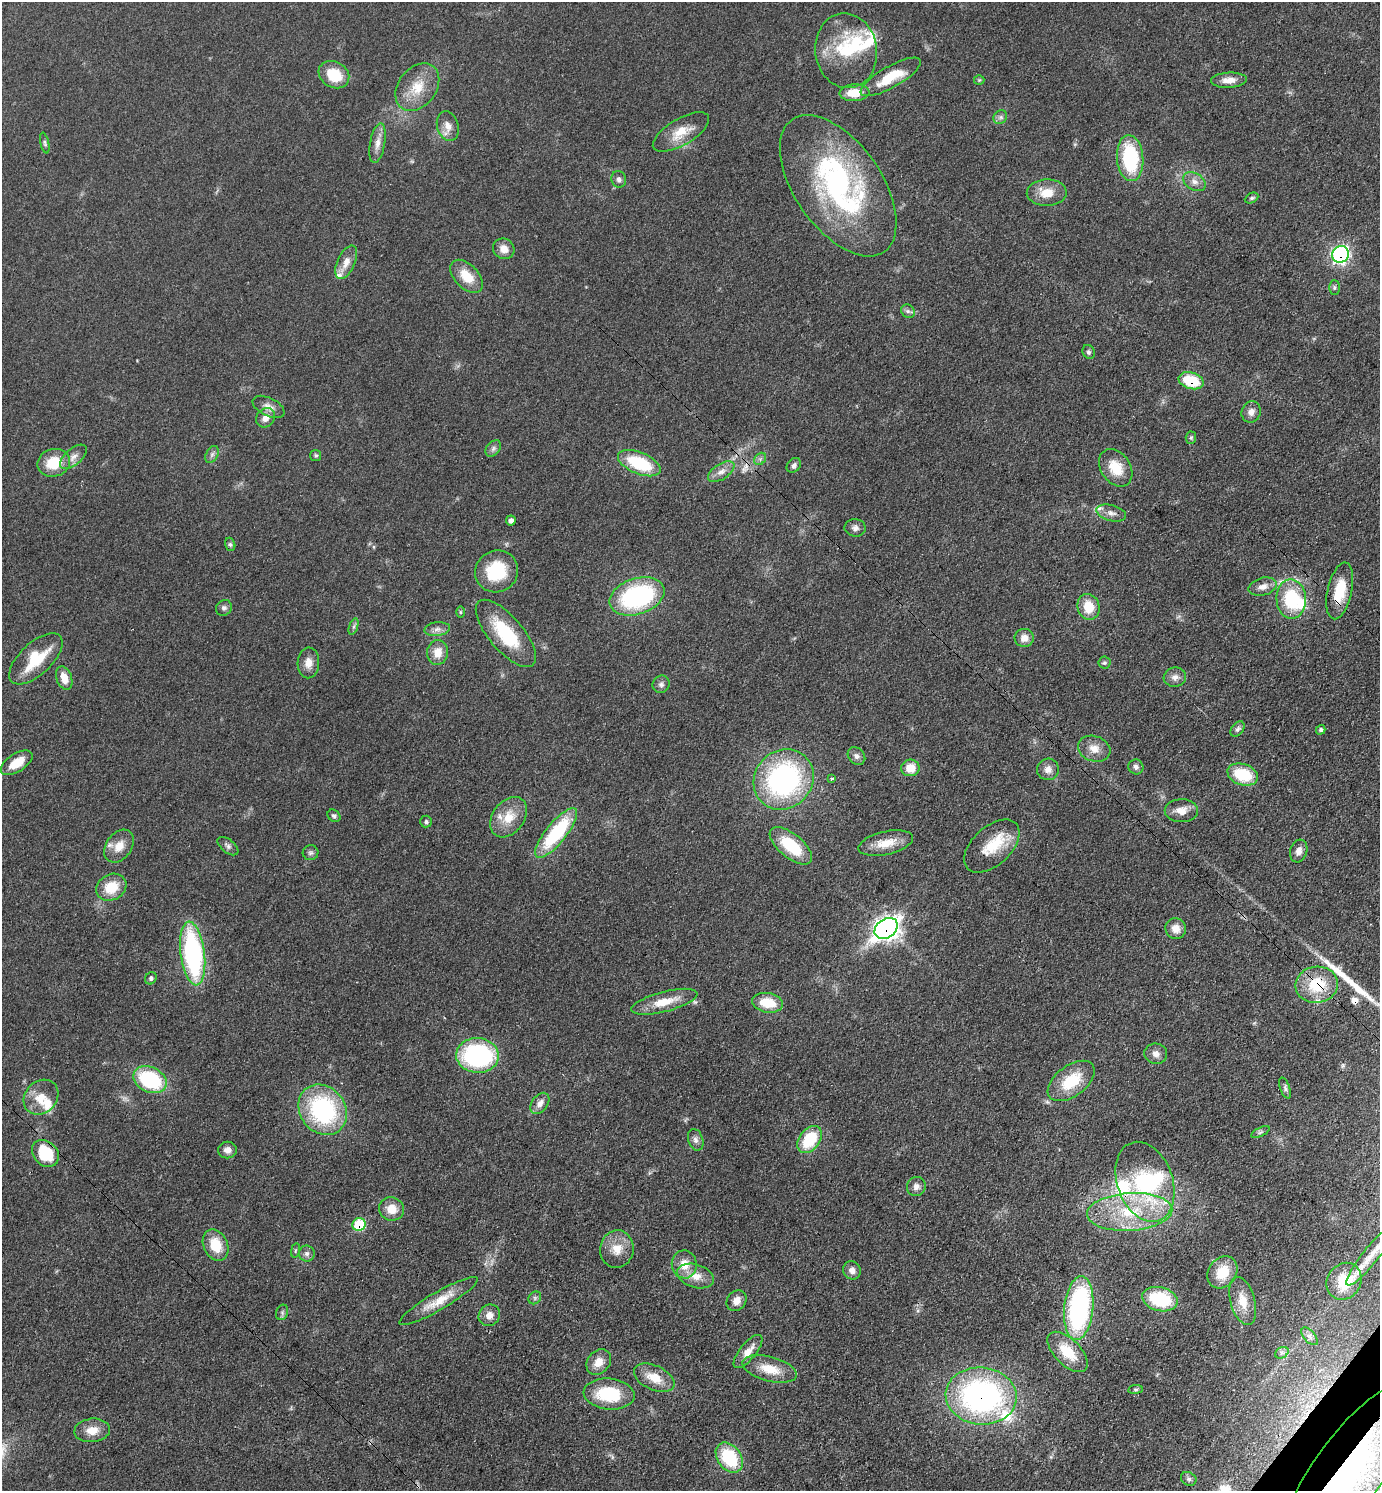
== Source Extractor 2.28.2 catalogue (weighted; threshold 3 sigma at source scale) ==
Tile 6 of 4 x 4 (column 2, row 2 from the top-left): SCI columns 1676-3053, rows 2982-4470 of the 5965 x 5962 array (HDU 1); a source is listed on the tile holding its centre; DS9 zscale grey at full resolution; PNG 1382 x 1493 px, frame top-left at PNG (2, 2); each listed source drawn as its Kron ellipse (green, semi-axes under 4 px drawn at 4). Shown black and unused: <1% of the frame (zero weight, under 3 of 4 exposures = <1% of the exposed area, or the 3 px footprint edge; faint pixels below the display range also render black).
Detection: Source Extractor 2.28.2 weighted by HDU 2 'WHT'; one run over the whole footprint, this tile lists its part. Background 0.0772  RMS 0.0065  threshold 0.0295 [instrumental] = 3 sigma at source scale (4.5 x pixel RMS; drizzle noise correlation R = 1.50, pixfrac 1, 0.05/0.05 arcsec/px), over >= 5 px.
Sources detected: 160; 3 inside a brighter object's white glare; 2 cosmic-ray / hot-pixel residue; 1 long thin detection or spike segment (spike, bleed or trail) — neither listed nor drawn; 10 inside a brighter listed object's ellipse — not listed separately; the other 144 listed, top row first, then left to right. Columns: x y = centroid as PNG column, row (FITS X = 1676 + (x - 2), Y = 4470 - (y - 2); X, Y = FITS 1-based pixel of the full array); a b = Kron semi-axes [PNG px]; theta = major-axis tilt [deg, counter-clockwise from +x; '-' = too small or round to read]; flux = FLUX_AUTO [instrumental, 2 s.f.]
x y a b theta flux
846 51 37 31 -82 40
334 75 16 12 -29 18
891 77 34 10 30 21
979 80 5 5 - 0.84
1229 80 18 7 3 6.5
417 87 26 19 52 17
854 93 15 8 3 12
1000 117 7 6 - 2
448 126 15 10 -72 6
681 132 32 13 30 14
45 143 10 4 -77 1.4
378 143 20 7 80 5.5
1130 158 23 13 -85 52
619 179 8 7 - 2.3
1194 182 12 8 -31 4.2
838 186 80 43 -55 150
1047 193 20 13 2 11
1252 198 7 5 27 1.3
504 249 11 10 - 5.7
1340 254 9 8 - 150
346 262 18 8 66 6.8
467 276 20 12 -46 14
1334 287 7 5 89 1.3
908 311 7 6 - 1.7
1089 352 7 6 - 1.4
1191 381 13 8 -16 25
269 407 17 9 -26 5
1251 412 11 9 69 4.2
265 418 10 8 51 5.5
1191 438 6 5 - 1.1
493 448 9 6 50 2.1
212 454 9 6 63 2
316 455 5 5 - 1.1
73 457 16 8 40 4.8
760 459 7 5 47 1.6
54 463 16 13 14 17
639 463 22 10 -22 36
794 465 8 6 47 2.1
1116 468 20 14 -55 15
721 472 15 7 33 4.8
1111 513 15 8 -14 4.2
511 521 5 5 - 2.6
855 528 10 8 -7 3
230 544 7 5 -74 1.2
497 571 22 20 33 31
1263 587 14 8 15 5.1
1340 591 29 12 77 20
637 596 28 18 19 92
1291 599 20 14 -86 39
1088 607 13 11 -75 14
224 608 8 7 - 2
460 612 6 4 -90 0.87
354 626 8 4 71 1.3
437 629 13 7 6 3.4
506 633 42 17 -50 37
1024 638 9 9 - 5.5
438 652 12 10 81 8
36 659 33 16 43 25
308 663 15 11 88 6.3
1104 663 6 6 - 1.4
1175 677 11 9 9 3.7
64 678 12 7 -70 8.2
661 684 9 8 - 2.5
1238 729 8 6 52 1.8
1321 730 5 4 - 1.7
1094 749 16 12 -18 7.4
856 756 10 7 -45 2.5
17 763 18 9 33 12
1136 767 8 7 - 2.2
910 768 9 8 - 11
1048 769 11 11 - 4.5
1243 775 16 10 -18 28
784 779 32 28 48 130
832 779 4 4 - 1.3
1181 811 17 11 0 7.4
334 816 7 5 -40 1.6
509 817 22 15 53 14
426 822 6 6 - 1.5
556 833 31 10 51 51
886 843 28 11 13 12
119 846 18 12 54 9.6
228 846 12 6 -38 2.3
791 846 25 12 -39 29
992 846 33 19 43 20
1299 851 11 8 72 4.1
311 853 8 7 - 1.8
111 887 16 13 28 16
886 928 12 9 36 400
1176 929 10 10 - 6.2
193 953 32 12 -83 120
151 978 6 5 - 1.4
1317 985 21 18 8 27
664 1002 34 10 15 15
767 1003 16 9 -9 16
1156 1054 11 10 - 3.9
477 1055 21 17 -4 97
150 1080 17 12 -25 57
1071 1081 27 15 37 24
1285 1088 11 5 -70 2.1
41 1097 19 15 46 12
540 1103 12 8 53 4.1
323 1110 27 22 -53 83
1260 1132 10 4 27 1.5
810 1139 15 10 52 29
696 1140 11 7 -73 2.9
227 1150 9 8 - 3.8
45 1153 15 12 -45 28
1145 1182 41 27 -70 74
916 1187 10 9 - 3.4
391 1209 12 11 - 8.7
1130 1212 43 19 3 42
359 1224 7 6 - 37
216 1245 16 12 -65 16
617 1249 19 16 81 11
295 1250 7 3 81 0.93
307 1254 8 8 - 2.4
1370 1256 37 8 52 14
684 1264 14 12 -82 9.4
852 1270 9 8 - 3.8
1222 1272 17 13 54 18
695 1276 19 11 -16 8.7
1344 1281 19 16 55 20
535 1298 7 5 47 1.4
1160 1299 18 12 -14 37
438 1301 45 9 30 14
736 1301 11 9 51 5.4
1243 1301 25 12 -75 11
1079 1308 32 14 84 120
282 1312 8 6 72 1.5
489 1315 11 10 - 4.8
1310 1336 11 5 -49 2.3
748 1351 20 8 51 7.7
1068 1352 25 13 -45 19
1282 1353 7 5 29 1.6
599 1362 14 11 51 7.3
770 1369 28 12 -15 15
654 1378 21 12 -24 12
1135 1389 7 3 8 0.89
609 1394 25 15 -6 34
981 1396 35 28 -6 180
92 1430 18 11 5 9.1
729 1457 16 11 -54 36
1349 1470 105 34 54 210
1189 1479 8 6 -31 1.8
Overlapping masked pixels (flux is a lower limit): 11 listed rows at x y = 891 77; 1340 254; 1191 381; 1340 591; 886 928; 1317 985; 45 1153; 1130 1212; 359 1224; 981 1396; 1349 1470
Isophote crosses this tile's border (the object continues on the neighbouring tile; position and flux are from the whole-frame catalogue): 1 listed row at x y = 1349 1470